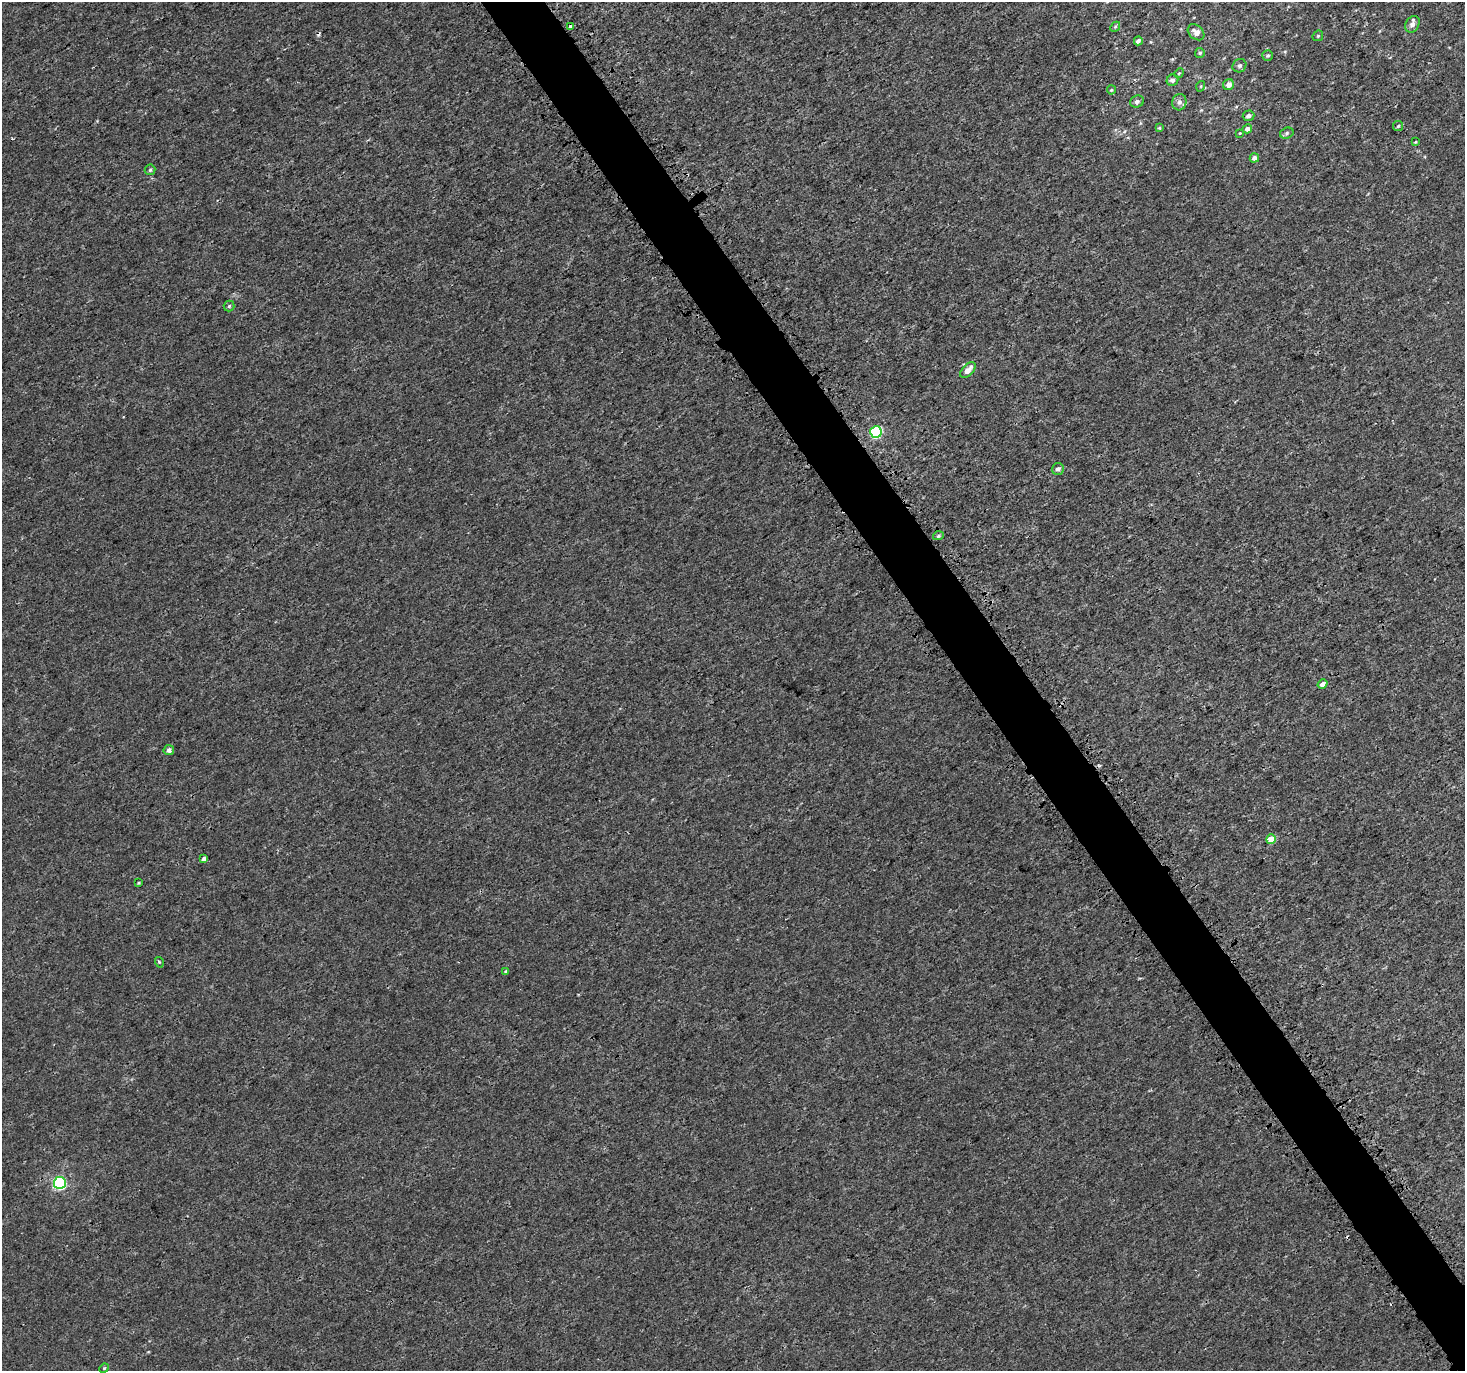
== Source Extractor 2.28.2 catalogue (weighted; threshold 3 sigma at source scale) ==
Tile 6 of 4 x 4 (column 2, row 2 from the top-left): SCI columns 1619-3081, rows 2975-4343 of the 6079 x 5979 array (HDU 1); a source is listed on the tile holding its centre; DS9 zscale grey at full resolution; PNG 1467 x 1373 px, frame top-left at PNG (2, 2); each listed source drawn as its Kron ellipse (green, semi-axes under 4 px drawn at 4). Shown black and unused: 4% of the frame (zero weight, under 3 of 4 exposures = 5% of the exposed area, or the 3 px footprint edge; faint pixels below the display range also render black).
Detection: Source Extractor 2.28.2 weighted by HDU 2 'WHT'; one run over the whole footprint, this tile lists its part. Background 3.67e-04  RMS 0.0013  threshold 0.00591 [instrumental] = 3 sigma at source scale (4.5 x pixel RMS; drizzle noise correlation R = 1.50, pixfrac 1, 0.0396/0.0396 arcsec/px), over >= 5 px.
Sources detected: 42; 3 cosmic-ray / hot-pixel residue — neither listed nor drawn; the other 39 listed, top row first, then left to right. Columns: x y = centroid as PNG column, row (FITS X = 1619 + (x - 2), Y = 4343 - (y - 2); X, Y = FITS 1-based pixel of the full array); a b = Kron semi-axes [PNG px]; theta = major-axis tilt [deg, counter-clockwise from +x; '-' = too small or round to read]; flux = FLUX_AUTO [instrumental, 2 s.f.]
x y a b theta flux
1412 24 9 6 61 0.6
571 27 4 3 - 0.64
1115 27 5 4 - 0.14
1196 32 9 6 -41 0.9
1318 36 6 5 - 0.16
1138 41 4 4 - 0.32
1200 53 5 5 - 0.2
1268 56 5 5 - 0.23
1239 66 7 6 - 0.31
1179 73 5 4 - 0.15
1172 80 6 5 - 0.53
1229 85 5 5 - 0.81
1201 86 5 3 - 0.11
1111 90 4 4 - 0.15
1137 102 7 6 - 0.36
1179 102 8 7 - 0.53
1249 116 6 5 - 0.55
1398 126 5 5 - 0.19
1159 128 4 4 - 0.12
1247 129 5 4 - 0.68
1240 133 3 3 - 0.11
1287 133 7 5 19 0.3
1415 142 4 3 - 0.11
1254 158 5 4 - 0.56
150 170 5 5 - 0.2
229 306 5 5 - 0.21
968 370 10 5 47 0.99
876 432 6 5 - 13
1058 469 6 5 - 0.42
938 536 5 4 - 0.2
1323 684 5 4 - 0.62
169 750 5 5 - 0.42
1271 839 5 4 - 1.9
204 859 4 3 - 0.3
138 883 3 3 - 0.12
159 962 5 3 - 0.13
505 972 3 3 - 0.16
60 1183 6 6 - 18
104 1368 5 4 - 0.15